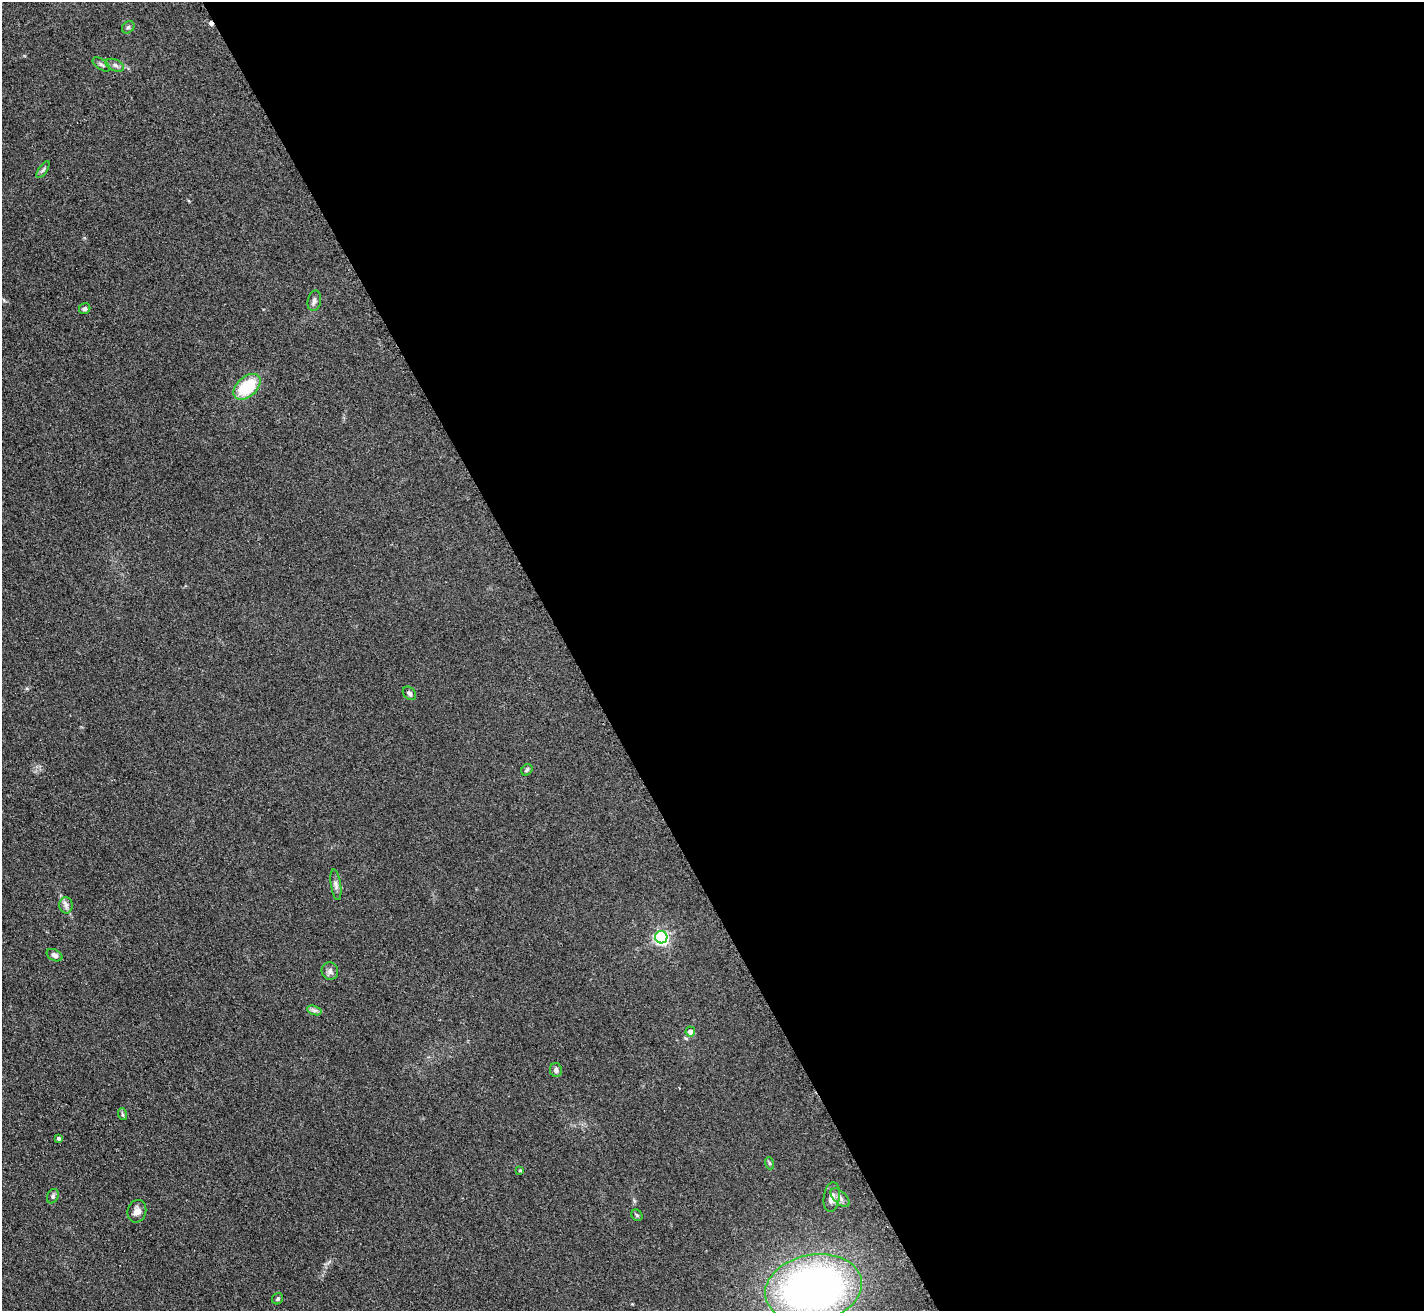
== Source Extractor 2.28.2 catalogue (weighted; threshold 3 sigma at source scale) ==
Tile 8 of 4 x 4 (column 4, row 2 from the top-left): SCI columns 4273-5694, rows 2774-4082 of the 5712 x 5686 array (HDU 1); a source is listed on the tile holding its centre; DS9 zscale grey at full resolution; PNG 1426 x 1313 px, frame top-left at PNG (2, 2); each listed source drawn as its Kron ellipse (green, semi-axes under 4 px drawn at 4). Shown black and unused: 60% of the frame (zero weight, under 2 of 3 exposures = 2% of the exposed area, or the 3 px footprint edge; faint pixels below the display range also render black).
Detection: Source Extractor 2.28.2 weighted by HDU 2 'WHT'; one run over the whole footprint, this tile lists its part. Background 0.127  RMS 0.012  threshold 0.0528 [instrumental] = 3 sigma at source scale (4.5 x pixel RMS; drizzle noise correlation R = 1.50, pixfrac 1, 0.05/0.05 arcsec/px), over >= 5 px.
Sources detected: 29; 1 cosmic-ray / hot-pixel residue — neither listed nor drawn; the other 28 listed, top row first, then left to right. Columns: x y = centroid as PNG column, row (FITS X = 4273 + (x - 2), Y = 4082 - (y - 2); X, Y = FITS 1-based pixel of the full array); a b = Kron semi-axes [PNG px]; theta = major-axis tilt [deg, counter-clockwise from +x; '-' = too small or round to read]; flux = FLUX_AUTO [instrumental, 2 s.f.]
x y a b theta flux
128 27 7 5 44 2.3
101 64 10 5 -36 2.7
115 65 10 5 -22 3.4
43 170 10 4 56 2.1
314 301 10 6 78 3.8
85 309 6 5 - 2.5
247 387 16 10 42 53
409 693 7 5 -46 2.7
527 770 6 5 - 1.9
336 885 15 5 -81 4.4
66 905 8 6 -89 4
661 937 6 6 - 250
54 955 8 5 -27 4.3
330 971 9 8 - 4.5
314 1010 7 4 -18 2.9
690 1032 5 5 - 5.5
556 1070 7 6 - 3.2
122 1114 6 4 -72 1.4
59 1138 4 3 - 2.5
769 1163 6 4 -71 1.5
520 1170 4 3 - 1.2
53 1196 7 5 64 2.7
832 1197 15 8 82 8
840 1198 12 6 -44 4.4
137 1211 11 9 75 7.6
637 1215 6 5 - 1.7
813 1288 49 34 11 560
277 1299 6 5 - 2.1
Isophote crosses this tile's border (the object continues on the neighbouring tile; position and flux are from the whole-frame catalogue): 1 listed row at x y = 813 1288